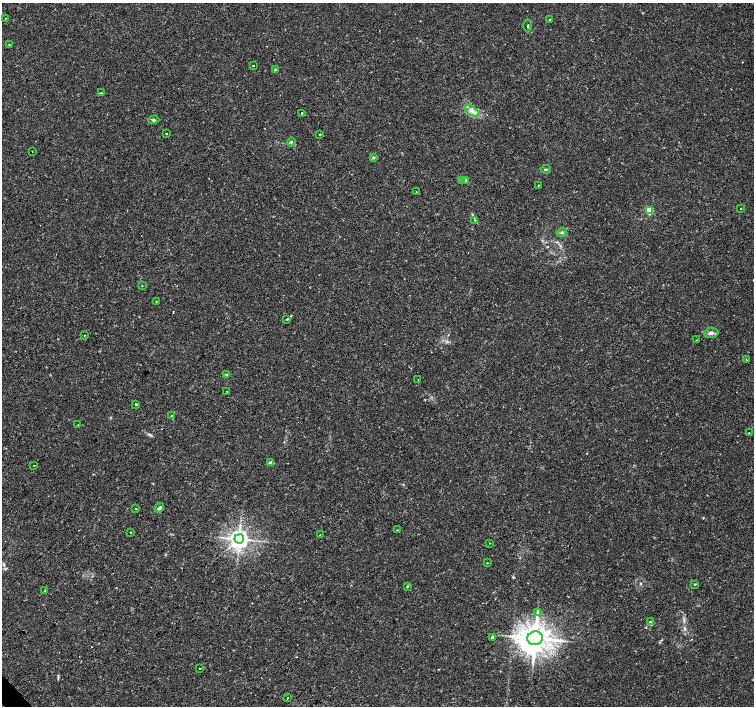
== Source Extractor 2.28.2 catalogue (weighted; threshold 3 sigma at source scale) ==
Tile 7 of 4 x 4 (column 3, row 2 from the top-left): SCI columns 3007-4510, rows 2960-4366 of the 6017 x 5985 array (HDU 1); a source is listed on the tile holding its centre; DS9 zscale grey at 2 x 2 block average (1 PNG px = mean of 2 x 2 image px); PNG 756 x 708 px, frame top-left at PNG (2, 3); each listed source drawn as its Kron ellipse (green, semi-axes under 4 px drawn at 4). Shown black and unused: <1% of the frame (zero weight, under 2 of 3 exposures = <1% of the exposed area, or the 3 px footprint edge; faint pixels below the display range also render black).
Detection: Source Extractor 2.28.2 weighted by HDU 2 'WHT'; one run over the whole footprint, this tile lists its part. Background 0.0308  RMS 0.0036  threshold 0.0164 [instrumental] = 3 sigma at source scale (4.5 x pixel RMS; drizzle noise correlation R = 1.50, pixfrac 1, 0.0396/0.0396 arcsec/px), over >= 5 px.
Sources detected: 57; all 57 listed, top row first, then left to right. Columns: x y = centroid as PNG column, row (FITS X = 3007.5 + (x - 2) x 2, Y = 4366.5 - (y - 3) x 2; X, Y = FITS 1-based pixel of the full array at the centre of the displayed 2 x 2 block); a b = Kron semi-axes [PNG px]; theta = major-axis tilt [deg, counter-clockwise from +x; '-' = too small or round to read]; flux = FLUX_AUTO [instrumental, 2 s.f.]
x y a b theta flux
5 18 2 2 - 1.7
550 19 2 2 - 1
528 26 6 2 87 0.82
9 45 2 2 - 0.61
253 66 2 2 - 2.4
275 70 4 3 - 0.86
101 93 4 2 - 0.78
472 111 8 4 -30 4.3
302 113 2 2 - 1.6
154 120 5 4 - 1.6
166 133 2 2 - 2
320 134 2 2 - 0.87
291 142 4 3 - 1.2
32 151 2 2 - 0.86
373 157 4 3 - 0.97
546 169 5 2 - 0.9
462 180 3 2 - 0.68
466 180 3 3 - 1
538 185 2 2 - 0.62
416 192 3 2 - 0.36
741 208 2 2 - 0.47
649 210 3 3 - 33
475 220 3 2 - 0.77
562 233 5 4 - 1.5
142 286 2 2 - 0.35
156 302 2 2 - 0.32
287 319 4 3 - 0.68
711 333 7 5 3 3
84 335 2 2 - 0.65
696 340 2 2 - 0.38
746 360 3 2 - 0.63
226 374 3 3 - 0.78
418 380 2 2 - 0.45
227 391 2 2 - 0.43
135 404 2 2 - 1.1
172 416 3 2 - 0.69
78 425 2 2 - 0.4
749 433 2 2 - 0.46
271 463 3 2 - 9.1
34 465 2 2 - 0.76
136 508 3 2 - 0.59
159 508 5 3 - 2.3
397 530 2 2 - 0.77
130 532 2 2 - 1.1
320 534 2 2 - 0.47
239 539 5 4 - 560
490 543 2 2 - 0.5
487 563 2 2 - 0.45
695 584 4 2 - 0.48
407 587 3 2 - 0.6
45 591 3 2 - 0.53
538 612 4 3 - 1.1
650 622 4 3 - 1.2
493 637 2 2 - 5.1
535 638 7 6 - 1600
200 668 2 2 - 1
287 698 2 2 - 3.6
Diffuse or blended objects may show on this block-average render without a row.